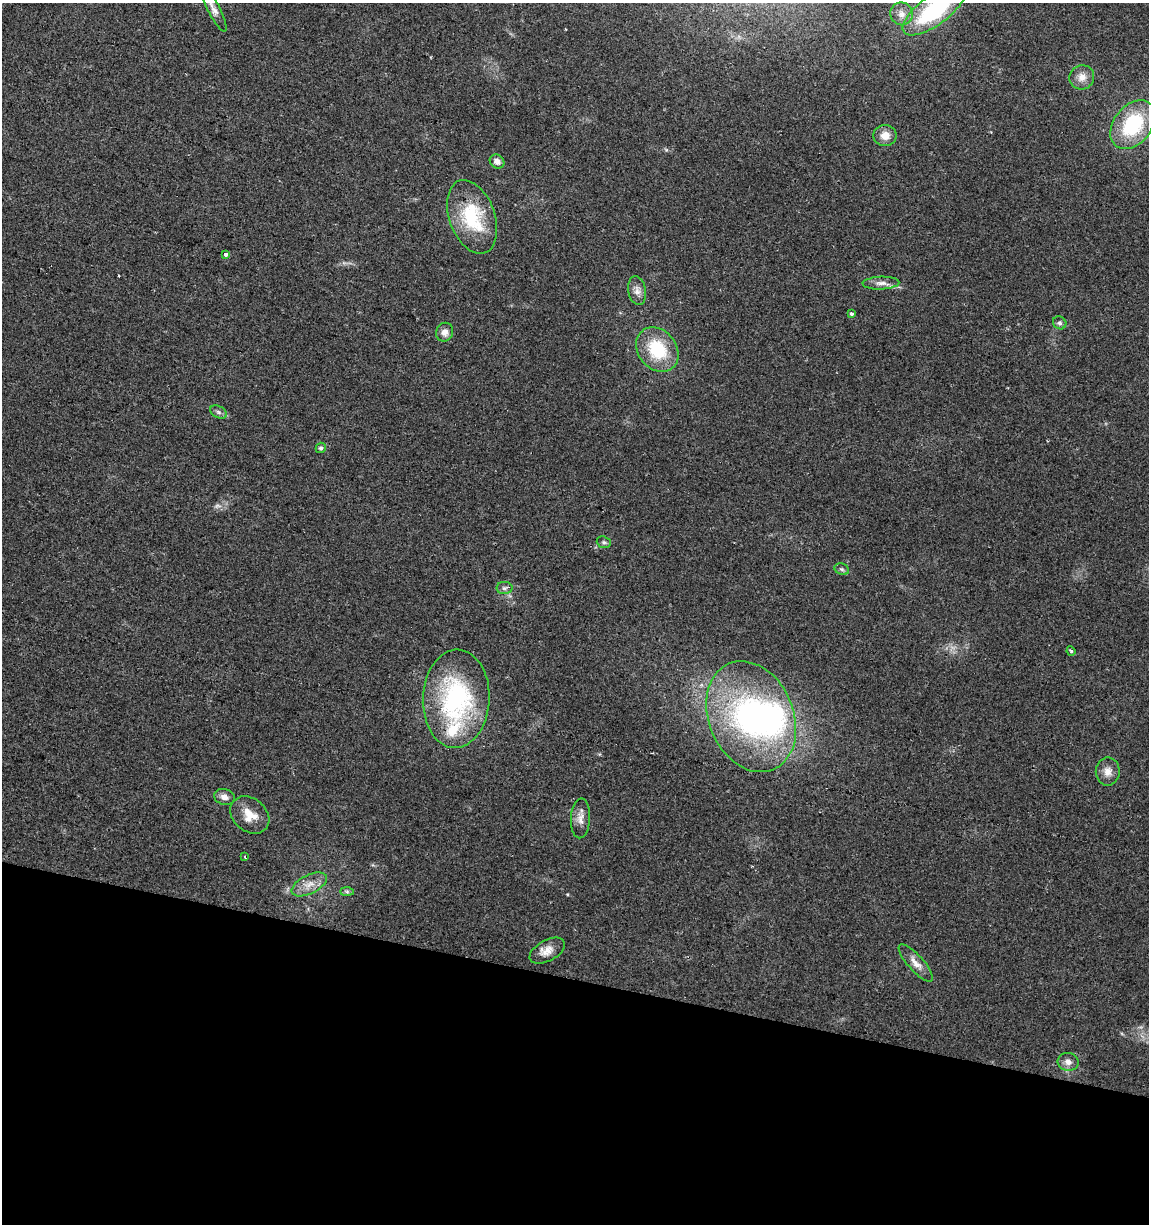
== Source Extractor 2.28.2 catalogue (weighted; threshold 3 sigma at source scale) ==
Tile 15 of 4 x 4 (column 3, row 4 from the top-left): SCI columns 2611-3757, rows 5-1226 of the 5161 x 4904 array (HDU 1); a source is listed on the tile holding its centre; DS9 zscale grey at full resolution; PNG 1151 x 1226 px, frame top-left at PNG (2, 3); each listed source drawn as its Kron ellipse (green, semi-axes under 4 px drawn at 4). Shown black and unused: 20% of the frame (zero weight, under 2 of 3 exposures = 2% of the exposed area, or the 3 px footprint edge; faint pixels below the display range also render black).
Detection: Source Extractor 2.28.2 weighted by HDU 2 'WHT'; one run over the whole footprint, this tile lists its part. Background 0.11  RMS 0.01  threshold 0.047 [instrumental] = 3 sigma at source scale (4.5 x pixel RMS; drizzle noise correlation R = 1.50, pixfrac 1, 0.0396/0.0396 arcsec/px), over >= 5 px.
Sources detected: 35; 1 inside a brighter object's white glare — neither listed nor drawn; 1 inside a brighter listed object's ellipse — not listed separately; the other 33 listed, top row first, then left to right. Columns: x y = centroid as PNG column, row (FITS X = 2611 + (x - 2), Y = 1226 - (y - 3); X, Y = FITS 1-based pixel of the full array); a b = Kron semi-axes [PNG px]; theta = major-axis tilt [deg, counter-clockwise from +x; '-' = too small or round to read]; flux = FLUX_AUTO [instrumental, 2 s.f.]
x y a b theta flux
213 8 26 6 -62 7.2
934 10 37 15 36 100
902 14 11 11 - 8.1
1082 77 12 12 - 9.1
1133 125 27 19 51 72
885 135 11 10 - 10
497 161 8 6 -36 5.2
472 217 38 22 -70 61
226 255 3 3 - 11
881 283 18 6 2 6.5
637 291 14 9 -80 6.6
851 314 3 3 - 3.2
1060 323 7 6 - 2.5
445 332 9 8 - 6.4
657 349 24 19 -50 51
218 412 9 6 -27 2.7
321 448 5 5 - 2.9
604 542 7 5 -20 2.2
842 569 7 5 -21 2.3
504 588 8 6 1 2.8
1071 651 5 4 - 1.4
456 699 49 33 87 150
751 717 57 42 -67 250
1108 772 14 12 89 8.9
224 797 10 8 -15 5.9
250 815 21 16 -40 18
580 818 20 9 87 8.4
245 857 3 3 - 1.4
309 884 19 9 26 11
347 892 7 4 0 2
547 951 19 10 29 10
916 963 24 8 -48 9.5
1068 1062 10 9 - 6.5
Isophote crosses this tile's border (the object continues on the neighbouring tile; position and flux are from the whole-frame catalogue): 2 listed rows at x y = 213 8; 934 10